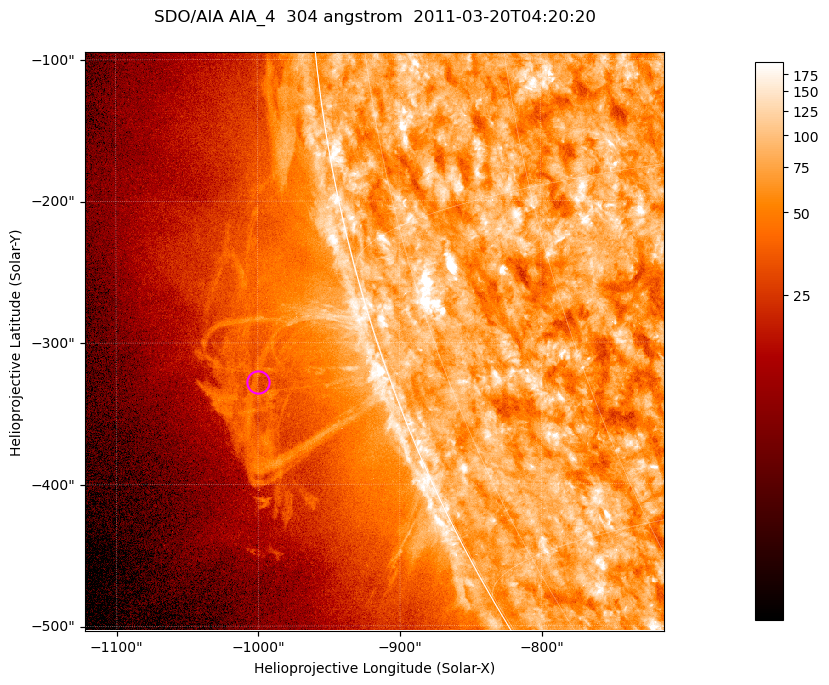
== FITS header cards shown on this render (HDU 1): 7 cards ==
TELESCOP= 'SDO/AIA '           / For AIA: SDO/AIA
INSTRUME= 'AIA_4   '           / For AIA: AIA_ATA1, AIA_ATA2, AIA_ATA3 or AIA_AT
WAVELNTH=                  304 / [angstrom] Wavelength
WAVEUNIT= 'angstrom'           / Wavelength unit: angstrom
DATE-OBS= '2011-03-20T04:20:20.127' / [ISO] Date when observation started; ISO 8
CTYPE1  = 'HPLN-TAN'           / CTYPE1; Typically HPLN
CTYPE2  = 'HPLT-TAN'           / CTYPE2; Typically HPLT

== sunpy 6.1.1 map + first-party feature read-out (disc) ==
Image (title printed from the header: SDO/AIA AIA_4  304 angstrom  2011-03-20T04:20:20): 681 x 681 px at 0.6 arcsec/px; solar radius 964 arcsec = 1606 px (partial field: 2.7% of the solar disc is inside the frame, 48% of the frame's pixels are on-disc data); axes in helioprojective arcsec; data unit not stated in the header (colour bar unlabelled)
Orientation: roll -0.132 deg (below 1 deg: not rotated)
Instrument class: DISC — disc imager (sunpy class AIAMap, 304 A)
Bright regions (active regions / flare kernels): reference = the on-disc median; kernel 5 px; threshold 5 sigma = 119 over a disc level ~76.3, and >= 1.15x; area >= 463 px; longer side >= 8 px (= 4.8 arcsec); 0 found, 0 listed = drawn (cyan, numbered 1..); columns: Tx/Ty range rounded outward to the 2 arcsec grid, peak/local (2 s.f.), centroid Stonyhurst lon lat
Off-limb structures (1.02-1.3 R_sun): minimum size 231 px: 2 found; the strongest spans PA ~105..110 deg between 1.02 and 1.14 R_sun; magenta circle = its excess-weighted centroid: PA ~110 deg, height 1.09 R_sun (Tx ~-1000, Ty ~-328 arcsec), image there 1.5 x the reference